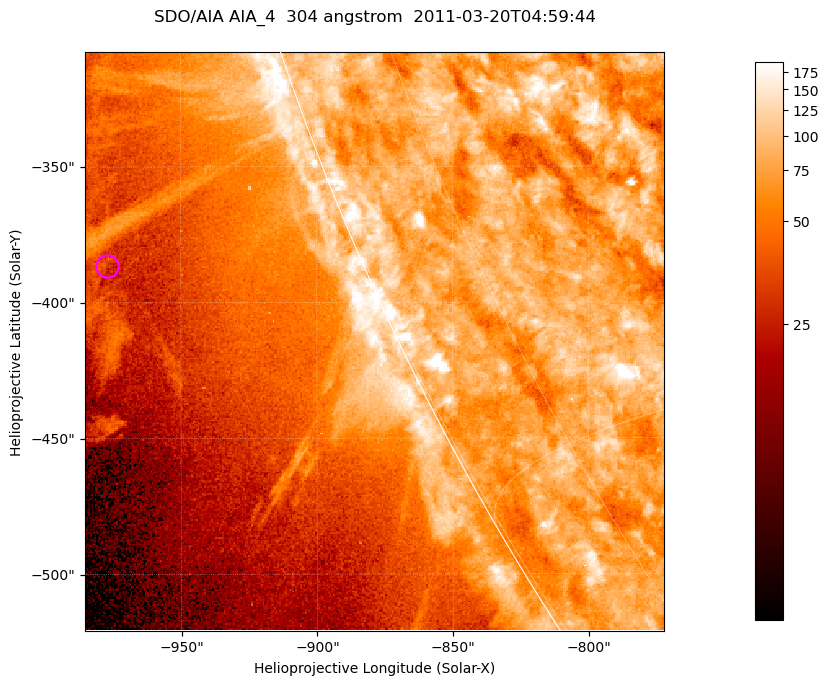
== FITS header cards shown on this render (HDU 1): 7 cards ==
TELESCOP= 'SDO/AIA '           / For AIA: SDO/AIA
INSTRUME= 'AIA_4   '           / For AIA: AIA_ATA1, AIA_ATA2, AIA_ATA3 or AIA_AT
WAVELNTH=                  304 / [angstrom] Wavelength
WAVEUNIT= 'angstrom'           / Wavelength unit: angstrom
DATE-OBS= '2011-03-20T04:59:44.139' / [ISO] Date when observation started; ISO 8
CTYPE1  = 'HPLN-TAN'           / CTYPE1; Typically HPLN
CTYPE2  = 'HPLT-TAN'           / CTYPE2; Typically HPLT

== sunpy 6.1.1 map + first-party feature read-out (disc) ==
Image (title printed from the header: SDO/AIA AIA_4  304 angstrom  2011-03-20T04:59:44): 355 x 355 px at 0.6 arcsec/px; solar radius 964 arcsec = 1606 px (partial field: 0.7% of the solar disc is inside the frame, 45% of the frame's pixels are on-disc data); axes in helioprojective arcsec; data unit not stated in the header (colour bar unlabelled)
Orientation: roll -0.132 deg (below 1 deg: not rotated)
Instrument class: DISC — disc imager (sunpy class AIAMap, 304 A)
Bright regions (active regions / flare kernels): reference = the on-disc median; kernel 3 px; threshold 5 sigma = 107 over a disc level ~79.1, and >= 1.15x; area >= 126 px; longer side >= 4 px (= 2.4 arcsec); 0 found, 0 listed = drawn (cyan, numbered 1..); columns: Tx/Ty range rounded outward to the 2 arcsec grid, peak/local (2 s.f.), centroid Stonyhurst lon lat
Off-limb structures (1.02-1.3 R_sun): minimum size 63 px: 7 found; the strongest spans PA ~110..115 deg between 1.05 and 1.11 R_sun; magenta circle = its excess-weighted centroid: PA ~110 deg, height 1.09 R_sun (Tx ~-976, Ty ~-386 arcsec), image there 1.5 x the reference